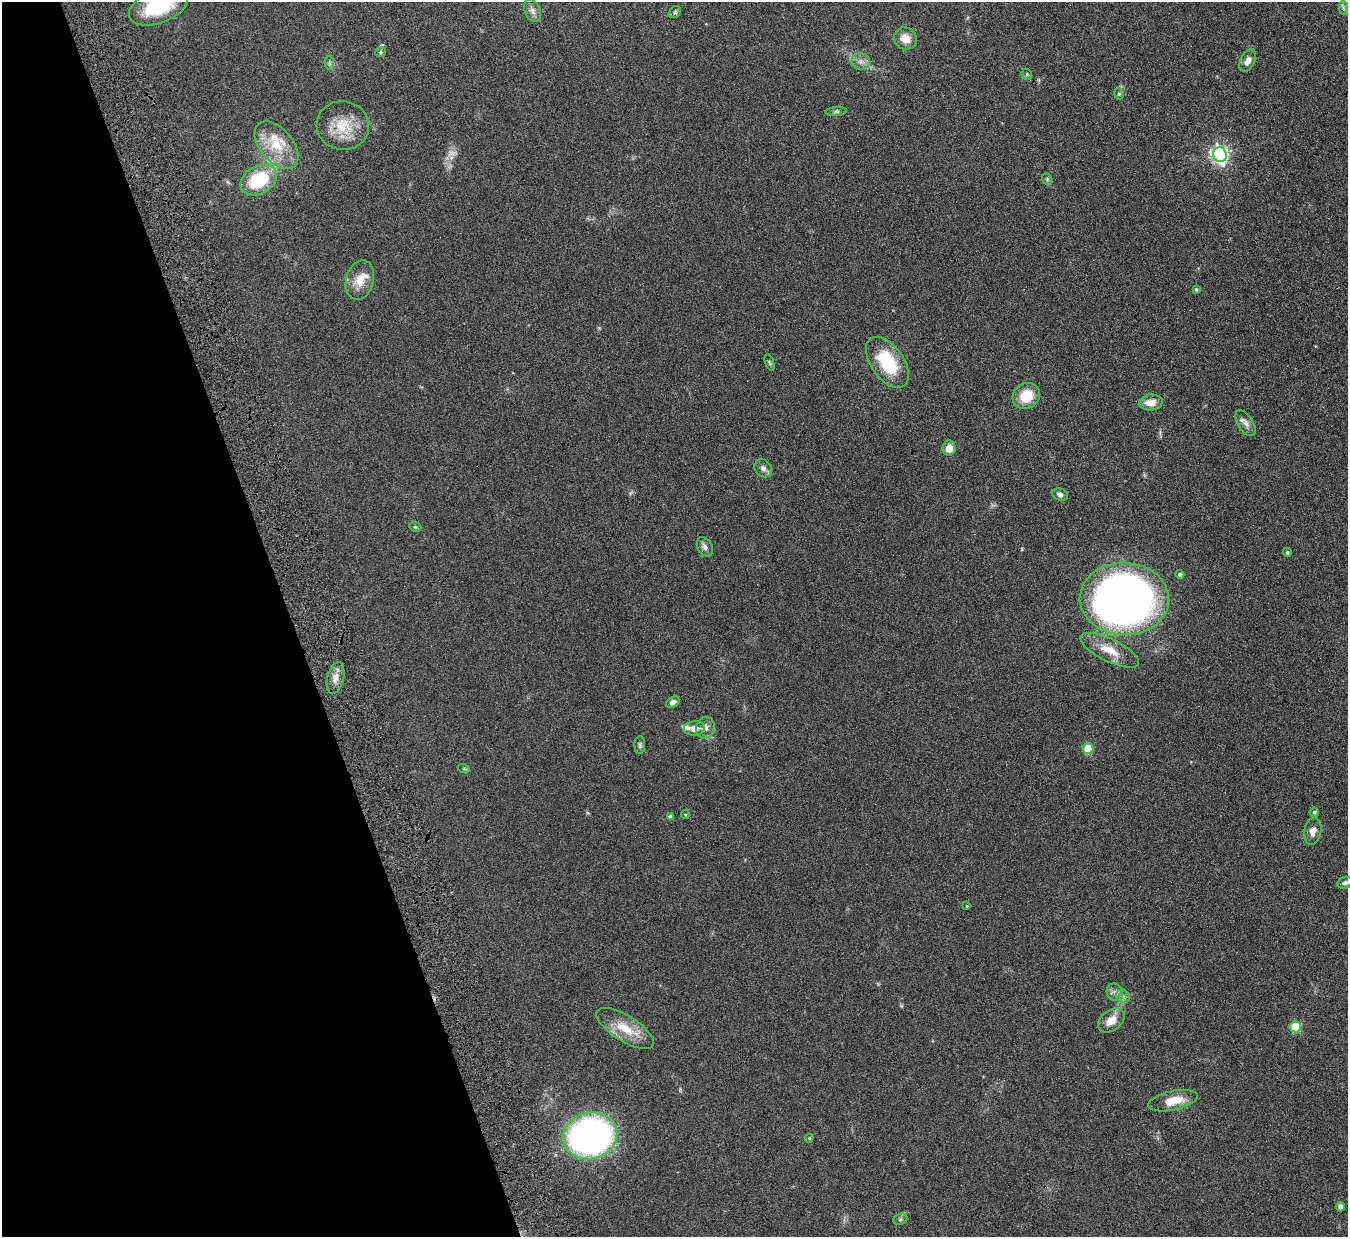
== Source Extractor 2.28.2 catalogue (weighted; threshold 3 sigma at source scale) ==
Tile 5 of 4 x 4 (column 1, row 2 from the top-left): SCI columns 56-1401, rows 2644-3878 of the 5494 x 5412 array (HDU 1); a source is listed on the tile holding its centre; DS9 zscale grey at full resolution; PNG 1350 x 1239 px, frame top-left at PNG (2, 2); each listed source drawn as its Kron ellipse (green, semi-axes under 4 px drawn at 4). Shown black and unused: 22% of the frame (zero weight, under 4 of 7 exposures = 3% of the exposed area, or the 3 px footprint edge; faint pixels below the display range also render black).
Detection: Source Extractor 2.28.2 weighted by HDU 2 'WHT'; one run over the whole footprint, this tile lists its part. Background 0.229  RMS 0.0072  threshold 0.0293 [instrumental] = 3 sigma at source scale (4.09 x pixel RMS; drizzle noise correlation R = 1.36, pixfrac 0.8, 0.05/0.05 arcsec/px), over >= 5 px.
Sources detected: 59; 1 too faint to see at this stretch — neither listed nor drawn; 2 inside a brighter listed object's ellipse — not listed separately; the other 56 listed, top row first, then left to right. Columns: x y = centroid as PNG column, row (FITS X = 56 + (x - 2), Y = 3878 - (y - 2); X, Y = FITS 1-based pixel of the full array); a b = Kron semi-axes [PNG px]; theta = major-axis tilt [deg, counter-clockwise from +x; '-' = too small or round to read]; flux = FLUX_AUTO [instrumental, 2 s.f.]
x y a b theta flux
158 6 31 17 21 40
1343 8 7 4 -89 1.3
533 11 12 7 -66 3.1
675 12 6 5 - 1.1
905 38 11 11 - 7
380 52 5 4 - 0.99
1248 60 12 7 63 4.6
861 62 9 8 - 3.3
329 63 7 4 -89 1.2
1027 74 6 5 - 1
1119 94 6 4 -76 1.1
836 112 11 4 4 1.6
343 126 26 24 -9 20
276 145 28 16 -50 21
1220 155 7 6 - 210
1047 179 6 4 -49 0.93
259 180 19 14 30 34
360 280 20 14 75 10
1196 289 4 3 - 0.8
887 362 29 16 -55 32
770 363 8 3 -71 1
1026 396 14 12 35 15
1151 403 12 8 6 6.8
1246 423 14 7 -57 3.6
949 448 7 6 - 6.2
763 468 10 8 -48 3
1060 495 8 6 -21 2.1
415 527 6 4 -20 0.9
705 547 10 7 -61 2.9
1287 552 4 4 - 1.2
1180 574 4 4 - 2.2
1124 599 44 36 -2 550
1109 650 32 11 -26 13
335 678 16 8 77 5.4
673 702 7 5 32 2.3
694 728 10 7 4 5.3
705 728 11 9 73 4
640 745 9 5 -89 1.4
1088 748 5 5 - 22
464 769 6 4 -19 0.84
1314 812 5 4 - 1.3
685 815 4 4 - 0.77
670 816 4 4 - 2
1313 831 13 8 79 5.1
1345 883 8 5 21 1.6
967 906 3 3 - 0.61
1115 992 9 7 -57 2.8
1123 996 7 6 - 2.1
1111 1020 15 10 38 8.2
1295 1027 5 5 - 23
625 1028 33 12 -32 16
1173 1101 25 9 12 13
590 1136 27 23 14 210
809 1138 4 4 - 0.77
1340 1207 4 4 - 4.7
900 1219 7 5 22 1.2
Isophote crosses this tile's border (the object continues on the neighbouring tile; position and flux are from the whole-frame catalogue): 1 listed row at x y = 158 6